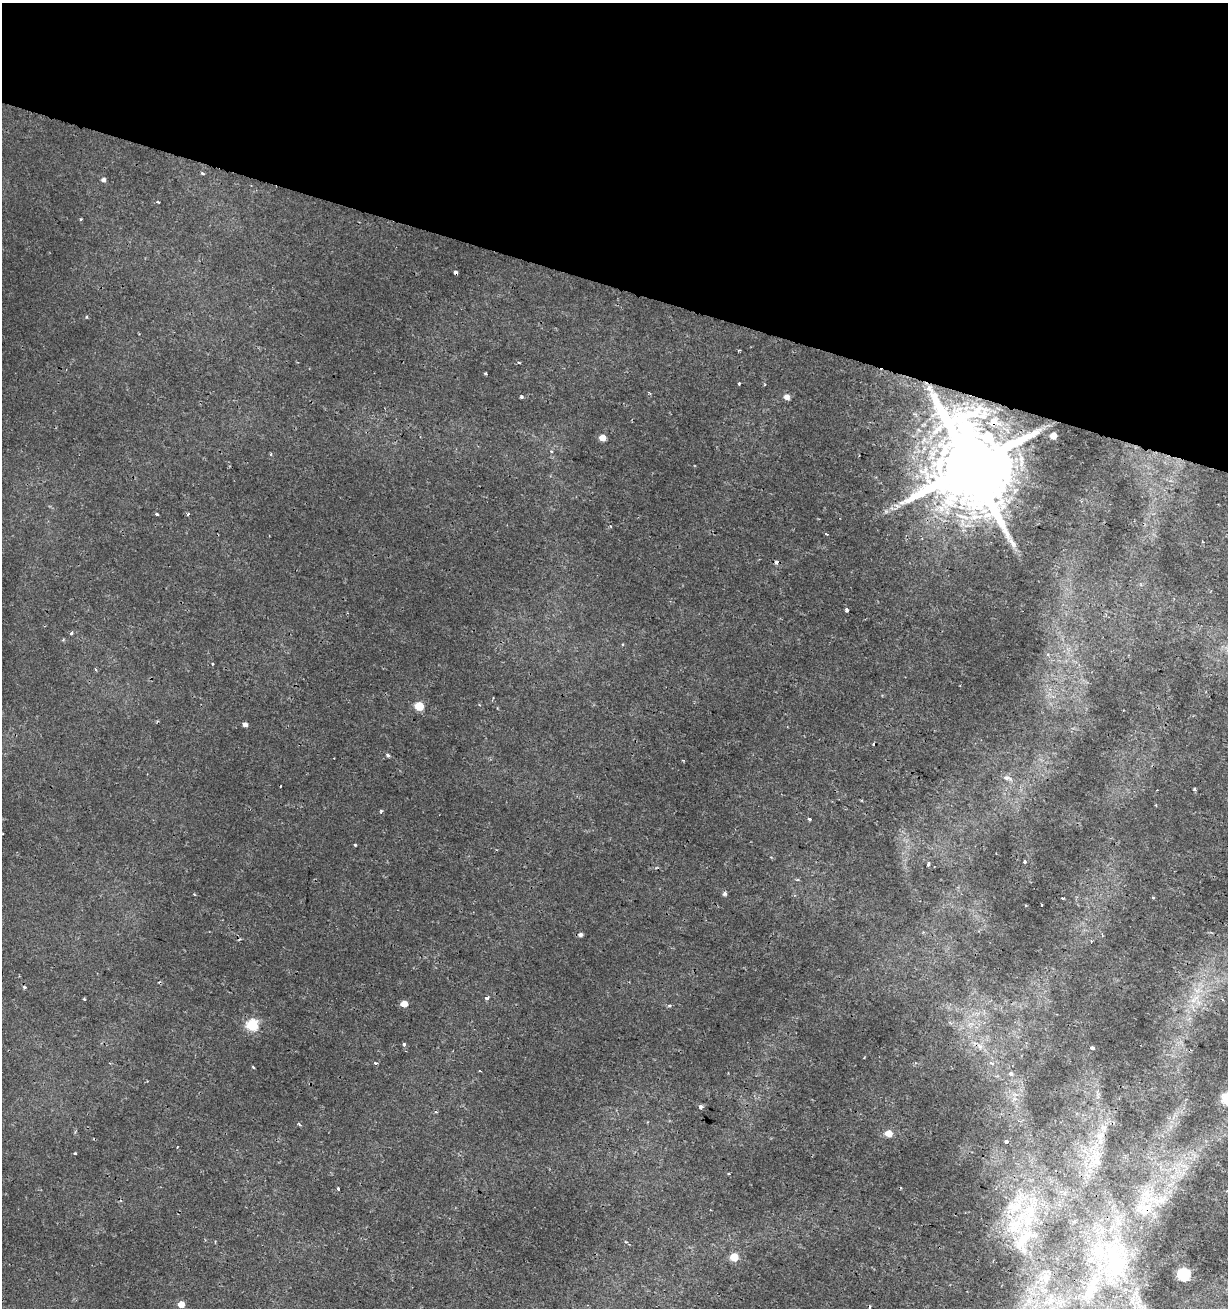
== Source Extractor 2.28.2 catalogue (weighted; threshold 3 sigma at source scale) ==
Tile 2 of 4 x 4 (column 2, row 1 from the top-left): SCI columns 1546-2771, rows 3930-5235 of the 5480 x 5255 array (HDU 1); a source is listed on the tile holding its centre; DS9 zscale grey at full resolution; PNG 1230 x 1310 px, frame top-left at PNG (2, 3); no overlay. Shown black and unused: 22% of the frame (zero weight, under 2 of 3 exposures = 2% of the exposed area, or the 3 px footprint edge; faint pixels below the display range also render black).
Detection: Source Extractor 2.28.2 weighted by HDU 2 'WHT'; one run over the whole footprint, this tile lists its part. Background 0.00162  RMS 0.0025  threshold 0.0111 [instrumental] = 3 sigma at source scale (4.5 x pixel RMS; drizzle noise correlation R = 1.50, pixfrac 1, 0.0396/0.0396 arcsec/px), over >= 5 px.
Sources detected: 88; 4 cosmic-ray / hot-pixel residue — not listed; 9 inside a brighter listed object's ellipse — not listed separately; the other 75 listed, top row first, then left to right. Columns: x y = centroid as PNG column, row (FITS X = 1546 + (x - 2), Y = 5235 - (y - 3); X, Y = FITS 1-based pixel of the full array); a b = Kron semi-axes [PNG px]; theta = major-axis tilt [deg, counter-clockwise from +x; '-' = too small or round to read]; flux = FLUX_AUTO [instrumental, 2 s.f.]
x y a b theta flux
202 173 4 3 - 0.52
103 180 5 4 - 0.73
158 202 4 3 - 0.32
81 219 3 3 - 0.29
455 272 4 3 - 1
86 317 4 3 - 0.29
739 350 3 2 - 0.26
519 362 4 3 - 0.39
485 374 4 3 - 0.24
739 383 3 3 - 0.62
521 397 3 3 - 0.46
787 397 5 5 - 1.6
995 421 23 17 -16 7.4
1053 435 5 5 - 3.2
602 437 5 5 - 2.5
551 451 4 4 - 0.49
271 454 4 3 - 0.32
971 466 23 20 -49 4600
897 506 8 6 -34 0.86
886 511 6 5 - 0.47
156 514 4 3 - 1.1
188 514 3 3 - 0.5
826 534 3 3 - 0.41
846 610 4 3 - 2.2
71 633 4 3 - 0.47
212 664 3 3 - 0.23
95 669 5 3 - 0.24
419 706 6 5 - 7.7
245 724 5 4 - 0.92
388 755 5 4 - 0.42
1007 778 13 6 -14 1.1
280 786 3 2 - 0.17
1194 789 3 3 - 0.39
381 811 5 4 - 0.36
809 819 5 3 - 0.44
355 845 3 3 - 0.44
1024 861 3 3 - 1.2
928 864 4 3 - 0.8
725 894 5 5 - 0.53
1153 897 3 3 - 0.5
1063 898 3 3 - 0.46
1042 904 3 2 - 0.34
580 934 6 5 - 0.64
24 987 4 3 - 0.41
487 998 5 3 - 0.95
1196 998 14 5 33 1.9
84 999 3 3 - 0.42
404 1004 5 5 - 2.7
669 1005 5 3 - 0.34
252 1025 6 6 - 25
404 1044 4 3 - 0.58
980 1046 8 6 -68 1.1
1092 1048 4 3 - 2.3
375 1063 4 3 - 0.52
253 1067 4 2 - 0.27
1011 1074 4 3 - 2.2
701 1107 3 3 - 2.1
436 1112 4 3 - 0.26
299 1124 5 3 - 0.36
888 1133 7 6 - 2.8
1006 1141 3 3 - 2.8
177 1147 3 2 - 0.18
75 1153 3 3 - 0.27
1096 1158 31 16 -83 7.3
729 1174 3 3 - 0.56
338 1188 3 3 - 0.91
1160 1200 32 14 18 8
1016 1223 51 29 54 21
626 1242 5 4 - 0.41
734 1257 6 5 - 5.1
1115 1263 82 44 89 48
1184 1274 6 6 - 39
1045 1278 15 11 -51 2.3
1050 1300 14 8 78 2.2
181 1304 5 5 - 2.8
Overlapping masked pixels (flux is a lower limit): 4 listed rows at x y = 455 272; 995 421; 971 466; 1115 1263
Isophote crosses this tile's border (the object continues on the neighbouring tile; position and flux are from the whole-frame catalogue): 1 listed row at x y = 1050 1300